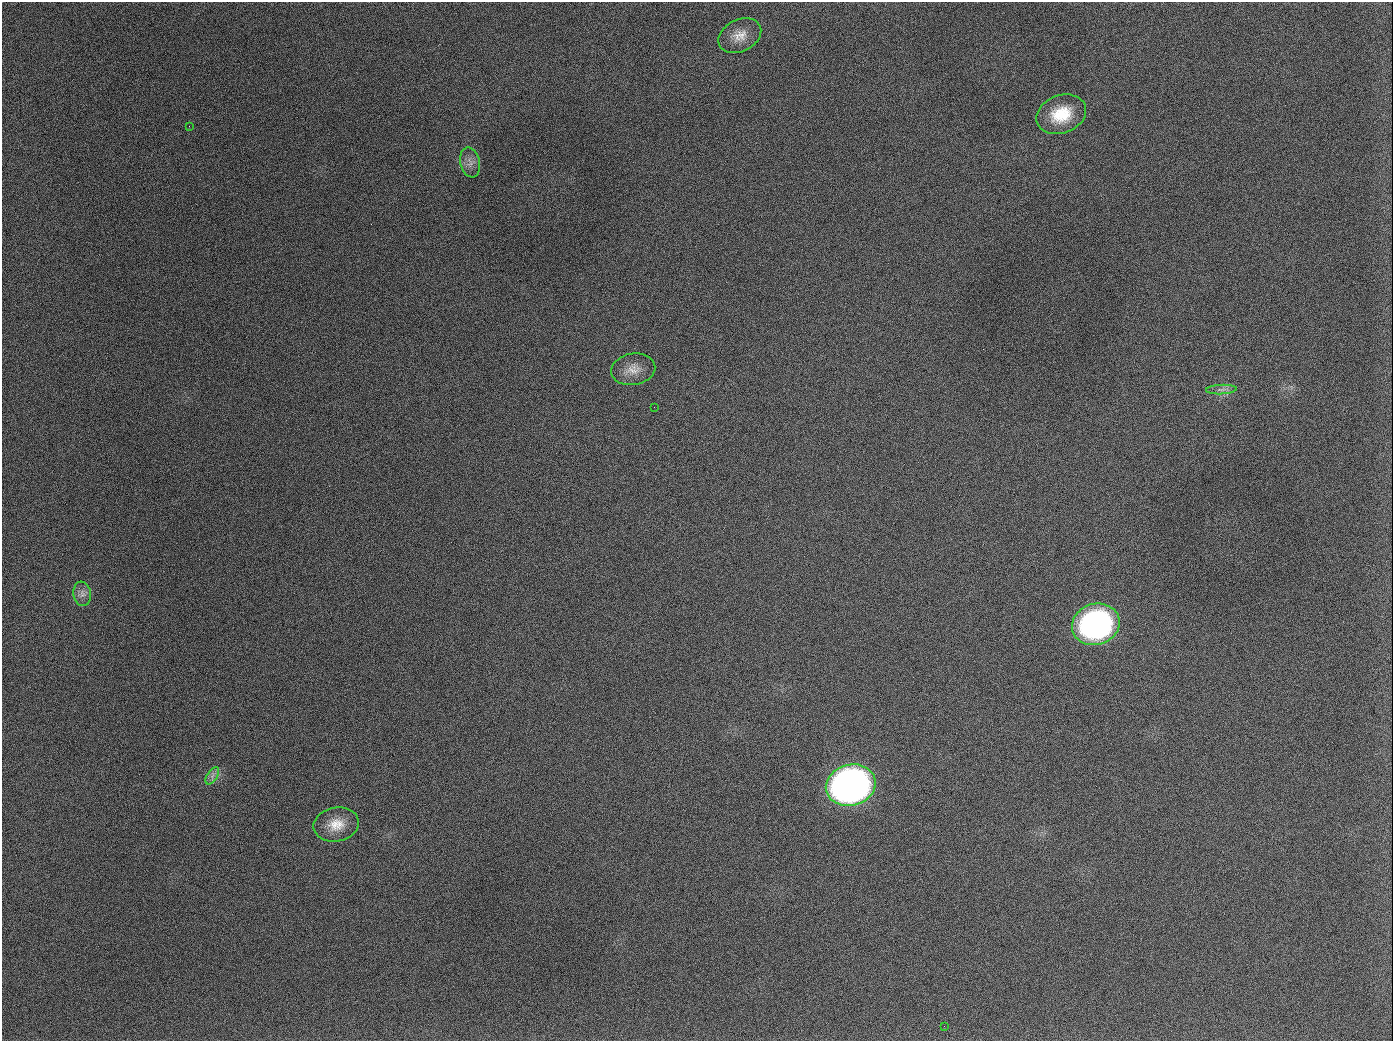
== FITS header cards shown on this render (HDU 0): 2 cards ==
NAXIS1  =                 1391
NAXIS2  =                 1039

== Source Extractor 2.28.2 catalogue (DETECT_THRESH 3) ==
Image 1391 x 1039 px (HDU 0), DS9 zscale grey, 1 PNG px = 1 image px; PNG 1395 x 1043 px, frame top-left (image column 1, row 1039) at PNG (2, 2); each listed source drawn as its Kron ellipse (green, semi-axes under 4 px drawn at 4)
Background 2130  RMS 85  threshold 254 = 3 sigma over >= 5 px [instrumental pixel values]
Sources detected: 13; all 13 listed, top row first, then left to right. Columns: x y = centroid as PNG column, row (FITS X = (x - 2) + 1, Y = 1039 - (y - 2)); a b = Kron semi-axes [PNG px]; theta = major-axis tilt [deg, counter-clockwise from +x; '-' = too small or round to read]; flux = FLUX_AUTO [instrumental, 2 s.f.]
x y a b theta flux
740 36 22 16 26 9.2e+04
1061 114 26 19 20 2.1e+05
189 126 3 2 - 6.2e+03
470 162 15 10 -77 4.3e+04
633 369 22 15 10 8.7e+04
1221 389 15 4 3 2.8e+04
654 407 2 2 - 3.4e+03
82 594 12 8 -82 3.6e+04
1096 624 24 20 17 1.7e+06
212 776 10 5 57 2.4e+04
851 785 25 20 15 3.7e+06
336 825 23 17 11 1.2e+05
944 1026 2 2 - 3.8e+03